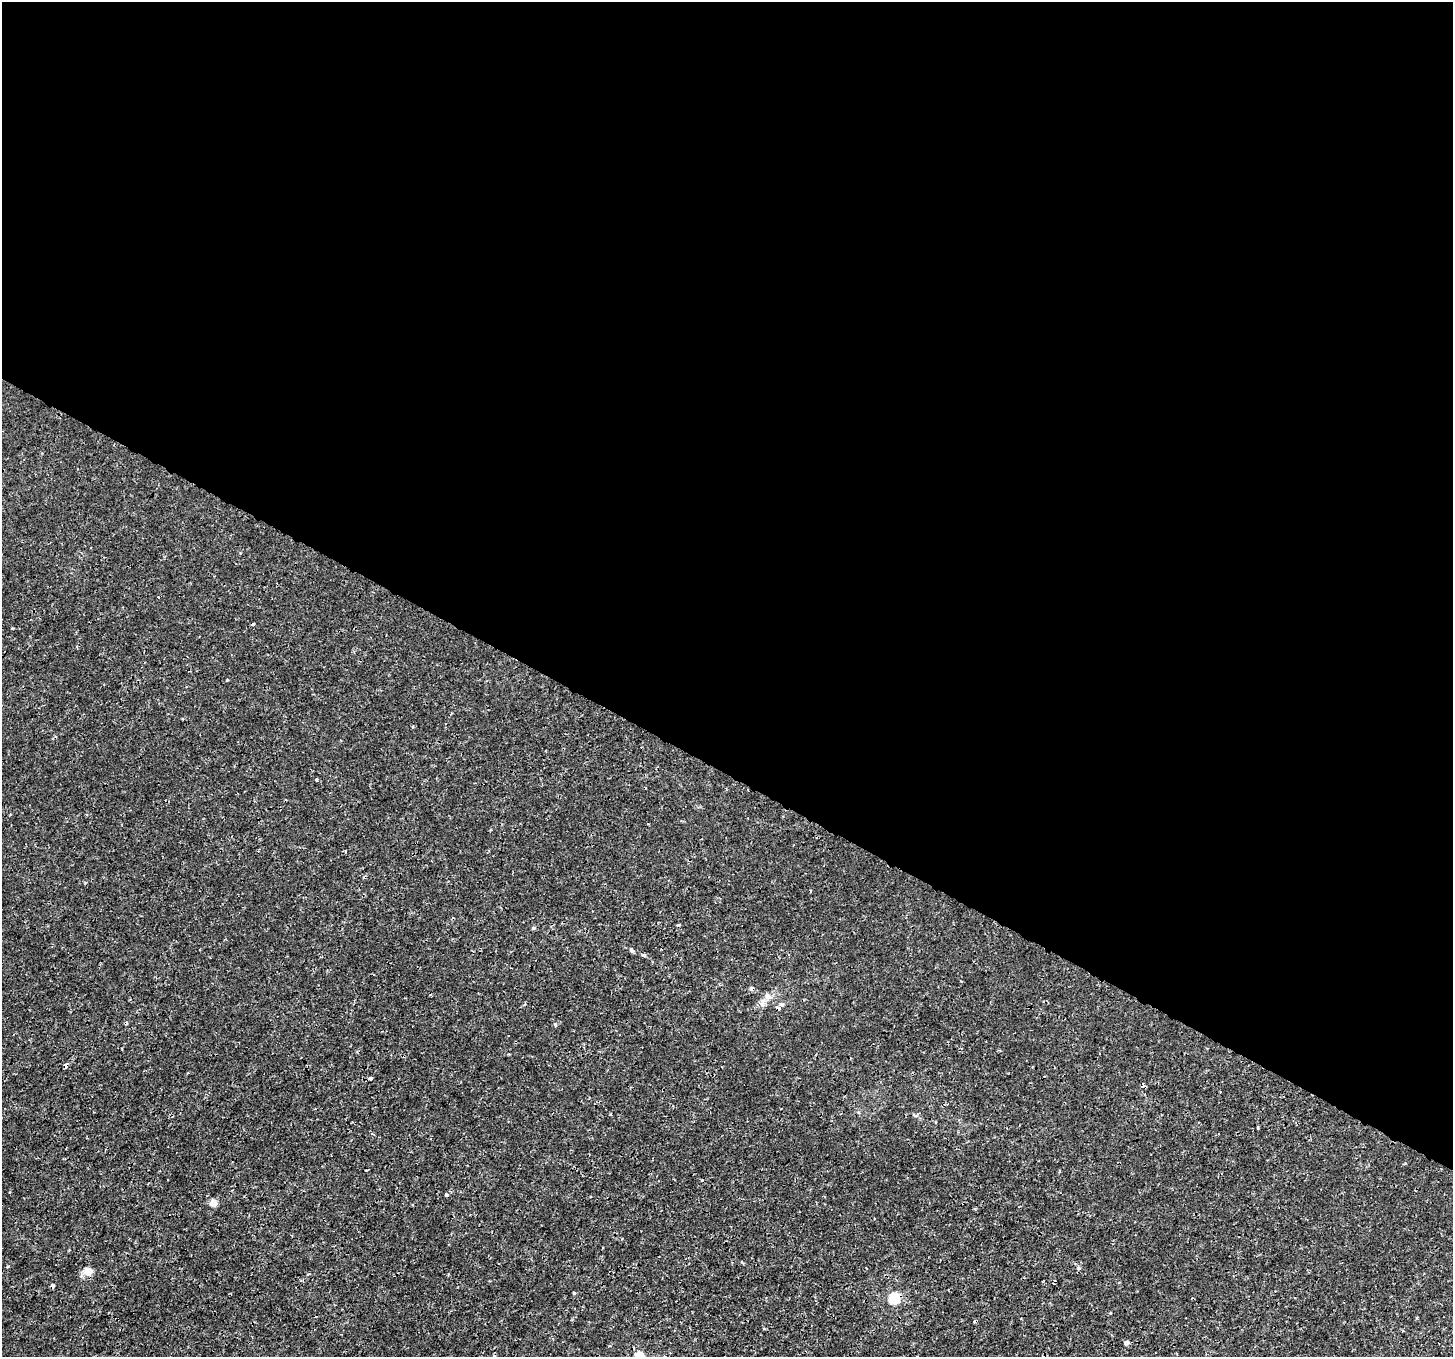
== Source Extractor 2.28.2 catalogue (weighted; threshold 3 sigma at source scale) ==
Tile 3 of 4 x 4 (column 3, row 1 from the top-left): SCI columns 2935-4385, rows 4311-5665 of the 5878 x 5975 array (HDU 1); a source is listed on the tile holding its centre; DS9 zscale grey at full resolution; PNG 1455 x 1359 px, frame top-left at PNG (2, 2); no overlay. Shown black and unused: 57% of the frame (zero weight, under 3 of 4 exposures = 5% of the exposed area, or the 3 px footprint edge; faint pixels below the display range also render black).
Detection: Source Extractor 2.28.2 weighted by HDU 2 'WHT'; one run over the whole footprint, this tile lists its part. Background -9.67e-05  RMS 0.001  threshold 0.0045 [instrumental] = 3 sigma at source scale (4.5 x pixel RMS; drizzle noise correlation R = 1.50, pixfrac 1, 0.0396/0.0396 arcsec/px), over >= 5 px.
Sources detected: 25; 5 cosmic-ray / hot-pixel residue — not listed; the other 20 listed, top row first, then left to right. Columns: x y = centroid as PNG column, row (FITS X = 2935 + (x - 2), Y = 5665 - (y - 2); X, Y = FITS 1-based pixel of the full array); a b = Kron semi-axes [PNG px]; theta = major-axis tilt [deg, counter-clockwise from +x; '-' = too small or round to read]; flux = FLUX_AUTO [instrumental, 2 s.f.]
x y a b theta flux
227 680 3 3 - 0.11
316 780 4 3 - 0.098
533 928 5 4 - 0.15
631 950 6 4 -48 0.21
644 955 5 4 - 0.2
752 989 5 5 - 0.31
768 996 9 7 -40 0.5
761 1004 9 4 45 0.32
782 1004 6 5 - 0.21
555 1025 5 4 - 0.14
66 1065 4 3 - 0.48
370 1078 4 4 - 0.28
446 1194 4 3 - 0.16
213 1203 4 4 - 1.5
975 1209 4 3 - 0.12
1078 1268 5 5 - 0.19
88 1271 12 10 3 0.73
574 1293 3 3 - 0.16
894 1299 5 5 - 7.8
1127 1343 5 4 - 0.31
Overlapping masked pixels (flux is a lower limit): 2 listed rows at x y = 752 989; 66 1065